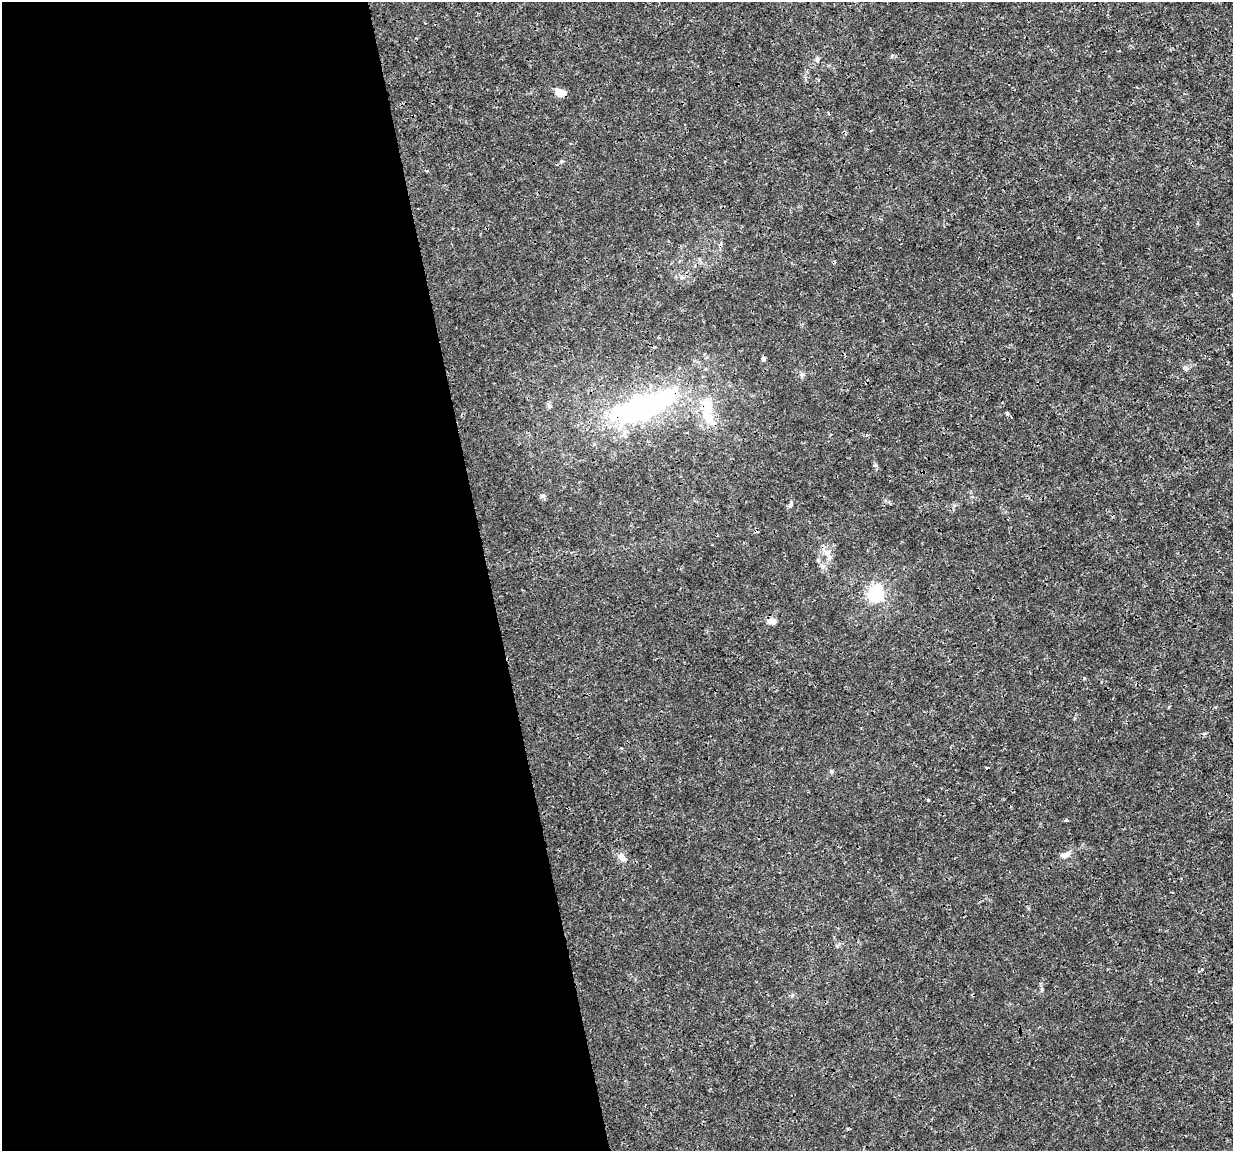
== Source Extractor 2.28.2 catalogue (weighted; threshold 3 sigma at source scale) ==
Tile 9 of 4 x 4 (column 1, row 3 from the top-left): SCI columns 1-1231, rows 1227-2375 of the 4923 x 4703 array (HDU 1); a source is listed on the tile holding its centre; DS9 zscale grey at full resolution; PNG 1235 x 1153 px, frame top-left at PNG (2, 2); no overlay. Shown black and unused: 40% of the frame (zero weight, under 3 of 4 exposures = <1% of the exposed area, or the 3 px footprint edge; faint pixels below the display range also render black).
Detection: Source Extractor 2.28.2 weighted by HDU 2 'WHT'; one run over the whole footprint, this tile lists its part. Background 0.00291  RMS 8.1e-04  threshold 0.00363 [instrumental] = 3 sigma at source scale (4.5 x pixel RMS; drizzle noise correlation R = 1.50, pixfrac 1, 0.0396/0.0396 arcsec/px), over >= 5 px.
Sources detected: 29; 1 inside a brighter object's white glare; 1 cosmic-ray / hot-pixel residue — not listed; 1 inside a brighter listed object's ellipse — not listed separately; the other 26 listed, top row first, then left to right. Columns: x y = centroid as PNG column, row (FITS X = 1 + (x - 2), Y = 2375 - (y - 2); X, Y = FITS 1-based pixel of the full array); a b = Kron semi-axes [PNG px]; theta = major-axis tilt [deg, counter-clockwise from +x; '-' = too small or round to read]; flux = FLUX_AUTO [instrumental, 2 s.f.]
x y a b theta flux
817 59 8 5 82 0.18
560 93 9 7 -19 0.96
561 161 5 4 - 0.12
763 359 6 4 -80 0.2
1186 368 7 5 -69 0.18
801 374 6 4 -18 0.15
550 406 6 6 - 0.16
707 406 17 11 -76 1.7
640 409 66 19 20 23
1007 413 5 5 - 0.11
875 465 7 4 -70 0.14
542 496 7 5 4 0.19
790 505 10 4 62 0.19
828 552 9 6 17 0.37
818 560 7 5 -47 0.15
875 594 8 6 67 17
771 621 12 7 1 0.5
1169 706 4 3 - 0.078
1205 734 5 4 - 0.16
831 771 6 5 - 0.14
928 800 4 3 - 0.084
1066 820 3 3 - 0.12
1065 855 13 7 13 0.42
622 857 11 7 -59 0.53
1202 969 4 4 - 0.09
1042 990 7 4 89 0.13
Overlapping masked pixels (flux is a lower limit): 3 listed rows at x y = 560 93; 707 406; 640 409